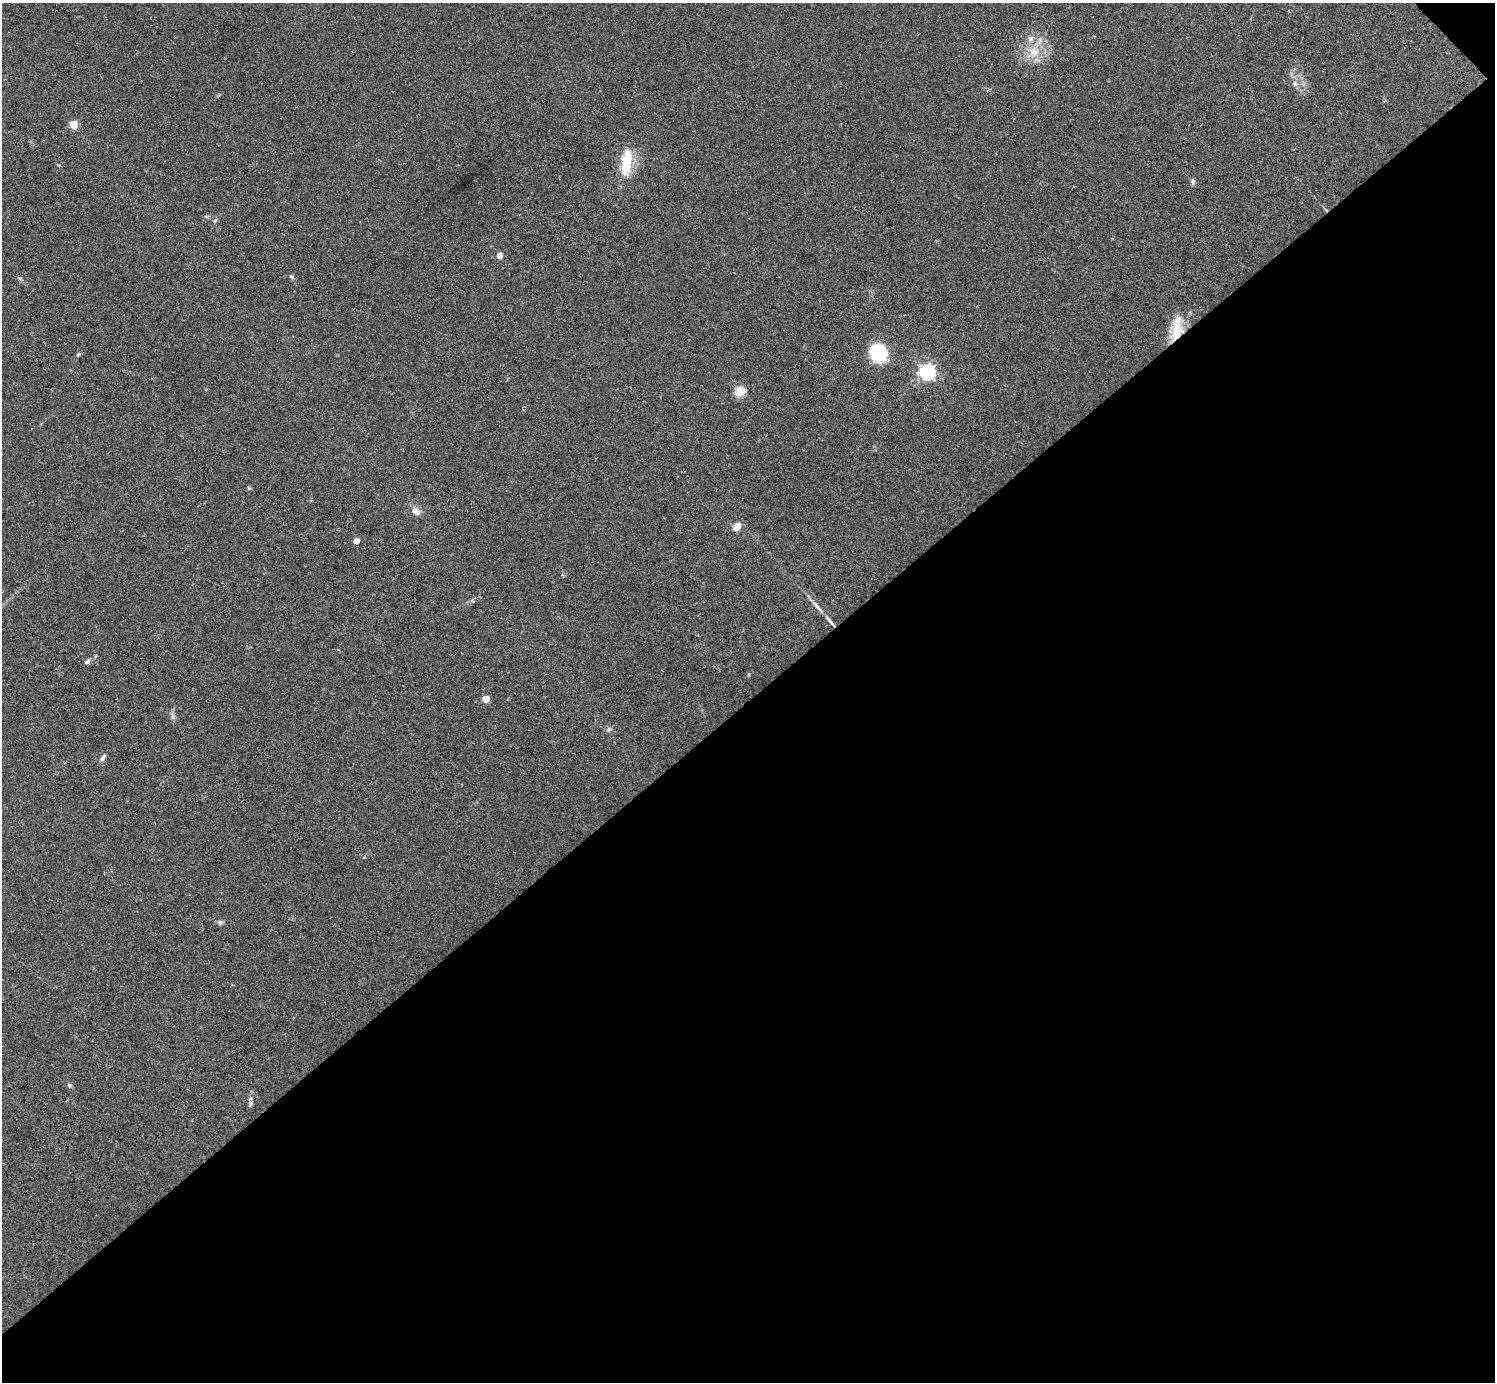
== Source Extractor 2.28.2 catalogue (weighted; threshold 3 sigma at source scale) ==
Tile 12 of 4 x 4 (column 4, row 3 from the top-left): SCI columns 4481-5973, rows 1537-2916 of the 5974 x 5972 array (HDU 1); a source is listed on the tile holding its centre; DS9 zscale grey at full resolution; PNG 1497 x 1384 px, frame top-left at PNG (2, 3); no overlay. Shown black and unused: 49% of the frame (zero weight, under 2 of 3 exposures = <1% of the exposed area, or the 3 px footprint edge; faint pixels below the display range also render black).
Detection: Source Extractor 2.28.2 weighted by HDU 2 'WHT'; one run over the whole footprint, this tile lists its part. Background 0.0473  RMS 0.0066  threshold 0.0298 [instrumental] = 3 sigma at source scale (4.5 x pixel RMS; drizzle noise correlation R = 1.50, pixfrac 1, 0.05/0.05 arcsec/px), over >= 5 px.
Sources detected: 28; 1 inside a brighter listed object's ellipse — not listed separately; the other 27 listed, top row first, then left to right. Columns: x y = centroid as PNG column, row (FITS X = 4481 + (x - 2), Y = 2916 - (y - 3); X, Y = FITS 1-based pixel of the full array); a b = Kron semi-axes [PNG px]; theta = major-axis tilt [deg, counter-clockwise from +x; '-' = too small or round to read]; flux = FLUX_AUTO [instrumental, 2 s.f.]
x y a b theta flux
1031 38 8 6 72 2.2
1034 52 14 13 - 11
1295 84 8 5 -44 1.6
73 124 5 5 - 19
627 162 39 13 84 20
1193 182 8 5 -79 1.5
215 220 6 4 2 0.89
500 255 5 4 - 5.8
291 277 6 5 - 1.1
1176 329 33 13 81 17
878 353 18 16 -58 34
78 354 5 4 - 0.92
927 372 7 6 - 190
740 391 5 5 - 33
249 488 5 5 - 0.83
416 511 12 8 -42 4.3
737 527 5 5 - 13
356 541 4 4 - 6
817 607 20 5 -47 4.1
87 662 8 5 39 1.6
748 675 5 3 - 0.65
486 699 5 5 - 9.6
609 729 7 5 -45 1.4
103 757 11 5 54 1.9
220 923 6 6 - 1.4
69 1085 6 4 -2 0.97
251 1104 6 5 - 1.2
Overlapping masked pixels (flux is a lower limit): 1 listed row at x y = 1176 329